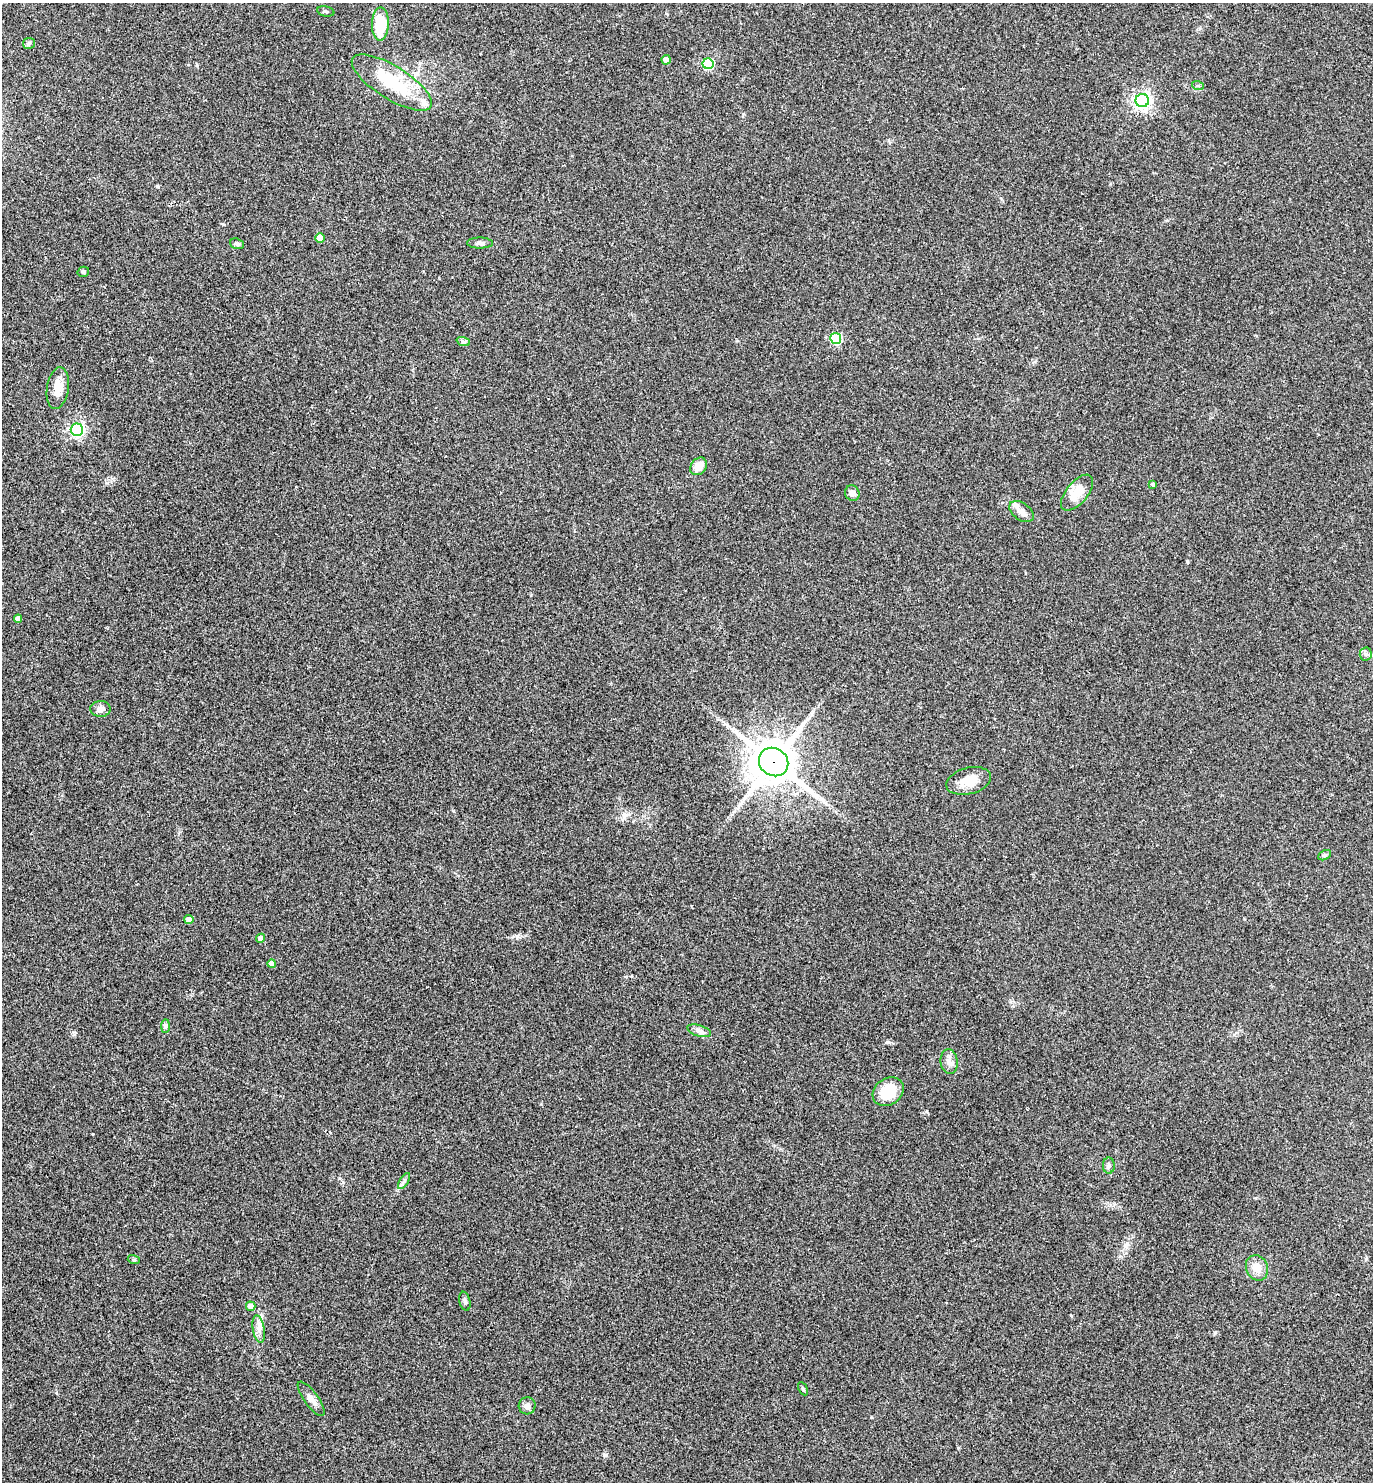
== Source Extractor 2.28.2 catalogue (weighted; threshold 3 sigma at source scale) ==
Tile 11 of 4 x 4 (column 3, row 3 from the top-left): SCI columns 3066-4436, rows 1517-2996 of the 5992 x 5992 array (HDU 1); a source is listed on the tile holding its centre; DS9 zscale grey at full resolution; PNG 1375 x 1484 px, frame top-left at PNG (2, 3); each listed source drawn as its Kron ellipse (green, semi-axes under 4 px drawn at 4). Shown black and unused: <1% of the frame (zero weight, under 2 of 3 exposures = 3% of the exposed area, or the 3 px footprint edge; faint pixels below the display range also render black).
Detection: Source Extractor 2.28.2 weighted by HDU 2 'WHT'; one run over the whole footprint, this tile lists its part. Background 0.0701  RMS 0.0078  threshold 0.0349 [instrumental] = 3 sigma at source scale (4.5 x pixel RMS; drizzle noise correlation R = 1.50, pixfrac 1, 0.05/0.05 arcsec/px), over >= 5 px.
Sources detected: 47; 1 inside a brighter object's white glare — neither listed nor drawn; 2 inside a brighter listed object's ellipse — not listed separately; the other 44 listed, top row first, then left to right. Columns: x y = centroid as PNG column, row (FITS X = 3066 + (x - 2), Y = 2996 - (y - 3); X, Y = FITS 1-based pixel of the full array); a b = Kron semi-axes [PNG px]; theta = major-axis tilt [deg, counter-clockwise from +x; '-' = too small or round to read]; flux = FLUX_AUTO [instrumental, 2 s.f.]
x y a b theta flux
326 11 9 5 -12 1.5
380 24 17 8 89 25
29 43 6 5 - 1.2
666 60 5 4 - 4.2
708 64 5 5 - 55
392 83 46 16 -32 41
1198 86 6 3 -19 0.92
1142 100 6 6 - 290
320 238 5 4 - 8.1
480 243 13 5 -1 2.4
237 244 7 5 -18 1.7
83 272 6 5 - 1.3
836 338 5 5 - 58
463 341 7 4 -19 1.3
58 388 21 11 82 9.5
77 430 6 6 - 170
699 466 9 7 53 8.2
1153 485 4 3 - 1.1
852 493 8 7 - 4
1077 493 21 10 50 14
1021 512 14 8 -34 4.3
18 619 4 4 - 3.7
1366 654 6 6 - 1.8
100 709 10 8 2 4.1
774 762 15 13 -38 2400
969 781 23 13 14 13
1325 855 7 4 27 1.3
189 920 4 4 - 4.8
261 938 4 4 - 5.6
272 964 4 4 - 6.2
166 1026 7 4 89 1.4
699 1031 12 5 -17 2.9
949 1061 12 8 -83 4.2
888 1092 16 13 36 22
1109 1166 8 6 89 1.7
404 1181 9 3 58 1.7
134 1260 6 4 -18 0.89
1257 1268 13 10 -65 8.4
465 1301 10 5 -78 1.7
251 1306 5 4 - 4.9
259 1329 14 6 -80 4.3
803 1389 7 4 -63 1.1
311 1399 20 7 -54 4.8
527 1406 8 8 - 3.3
Overlapping masked pixels (flux is a lower limit): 1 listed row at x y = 774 762
Unlisted compact peaks at least as high as the median listed source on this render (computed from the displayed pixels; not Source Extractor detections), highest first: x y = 605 1455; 74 1034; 1215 1332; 517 937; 197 65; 541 1104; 871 1417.